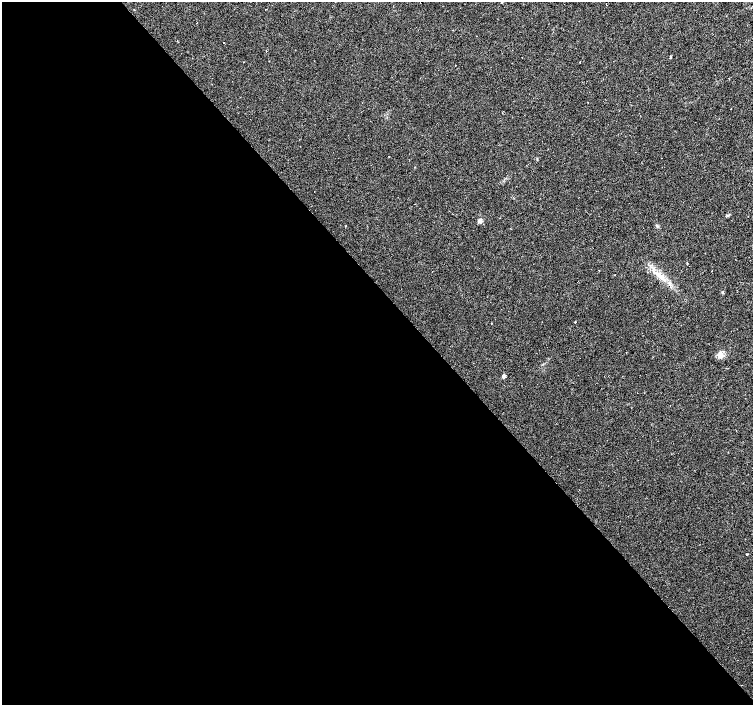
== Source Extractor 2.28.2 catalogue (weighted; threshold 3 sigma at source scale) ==
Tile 9 of 4 x 4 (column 1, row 3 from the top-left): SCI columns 1-1501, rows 1550-2954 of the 6008 x 5969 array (HDU 1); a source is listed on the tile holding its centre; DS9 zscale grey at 2 x 2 block average (1 PNG px = mean of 2 x 2 image px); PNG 755 x 707 px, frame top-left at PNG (2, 2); no overlay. Shown black and unused: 58% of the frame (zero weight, under 2 of 3 exposures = <1% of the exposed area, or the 3 px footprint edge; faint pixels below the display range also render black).
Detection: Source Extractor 2.28.2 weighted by HDU 2 'WHT'; one run over the whole footprint, this tile lists its part. Background 0.0312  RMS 0.0061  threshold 0.0272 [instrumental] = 3 sigma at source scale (4.5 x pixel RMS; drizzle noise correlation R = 1.50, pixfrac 1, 0.0396/0.0396 arcsec/px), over >= 5 px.
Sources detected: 24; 6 cosmic-ray / hot-pixel residue — not listed; the other 18 listed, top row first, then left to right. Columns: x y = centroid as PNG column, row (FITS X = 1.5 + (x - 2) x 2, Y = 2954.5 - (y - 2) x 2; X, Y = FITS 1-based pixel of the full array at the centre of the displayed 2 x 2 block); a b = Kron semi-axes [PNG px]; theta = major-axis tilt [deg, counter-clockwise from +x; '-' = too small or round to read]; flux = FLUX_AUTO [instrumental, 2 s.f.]
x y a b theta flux
502 2 3 2 - 1.4
223 42 2 2 - 6.9
670 57 2 2 - 16
243 62 2 2 - 1.1
580 62 2 2 - 0.87
455 65 2 2 - 2
588 102 2 2 - 1.4
730 109 2 2 - 0.91
389 156 2 2 - 0.54
480 221 3 3 - 13
345 226 2 2 - 2
615 275 2 2 - 0.98
659 275 15 5 -45 14
575 322 2 2 - 3.6
492 323 2 2 - 1.6
719 356 7 5 38 5.4
503 376 4 4 - 3.3
747 554 2 2 - 2.7
Isophote crosses this tile's border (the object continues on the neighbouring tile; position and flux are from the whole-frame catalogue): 1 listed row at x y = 502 2
Diffuse or blended objects may show on this block-average render without a row.